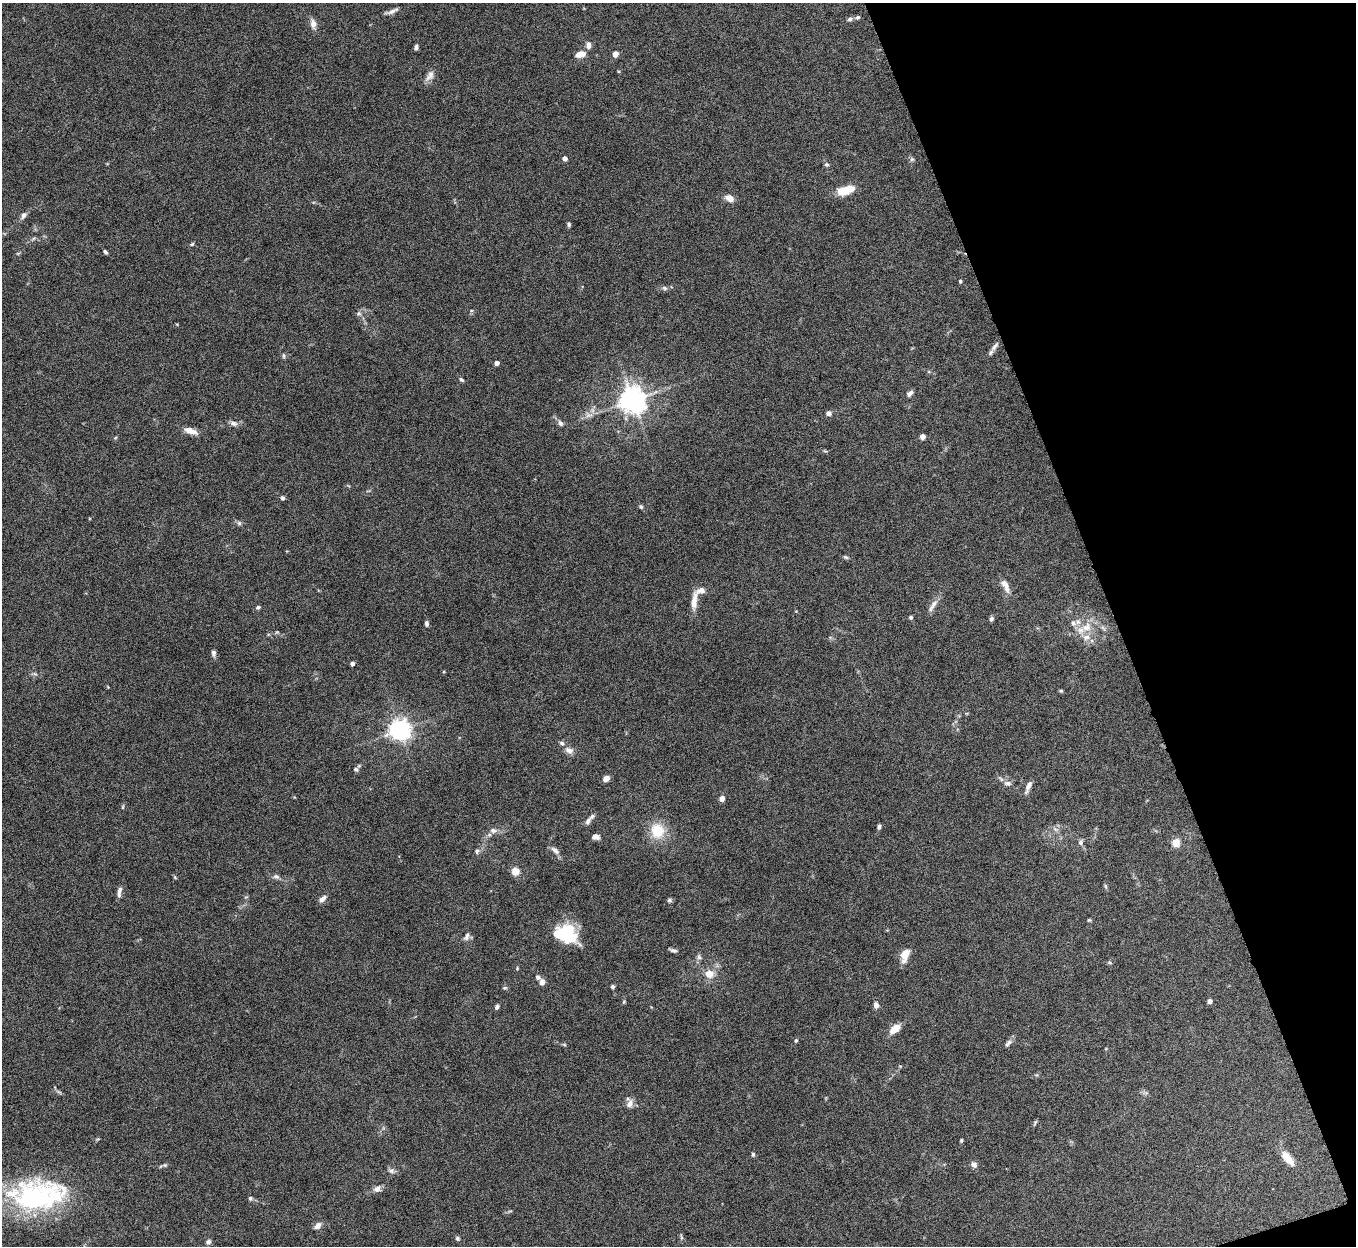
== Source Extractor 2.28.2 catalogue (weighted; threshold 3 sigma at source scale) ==
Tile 12 of 4 x 4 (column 4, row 3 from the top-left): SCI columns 4063-5416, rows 1394-2637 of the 5420 x 5404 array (HDU 1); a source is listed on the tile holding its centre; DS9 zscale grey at full resolution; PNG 1358 x 1248 px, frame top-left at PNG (2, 3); no overlay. Shown black and unused: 18% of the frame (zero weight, under 8 of 16 exposures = <1% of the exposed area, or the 3 px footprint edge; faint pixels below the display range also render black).
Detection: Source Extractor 2.28.2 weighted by HDU 2 'WHT'; one run over the whole footprint, this tile lists its part. Background 0.167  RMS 0.005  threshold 0.0204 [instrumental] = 3 sigma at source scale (4.09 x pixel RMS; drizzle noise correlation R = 1.36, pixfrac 0.8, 0.05/0.05 arcsec/px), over >= 5 px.
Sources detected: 112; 1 inside a brighter object's white glare — not listed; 7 inside a brighter listed object's ellipse — not listed separately; the other 104 listed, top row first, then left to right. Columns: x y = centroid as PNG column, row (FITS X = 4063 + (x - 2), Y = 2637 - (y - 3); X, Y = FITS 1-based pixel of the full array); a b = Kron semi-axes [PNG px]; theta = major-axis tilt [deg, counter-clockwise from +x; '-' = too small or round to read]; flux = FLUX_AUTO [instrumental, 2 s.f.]
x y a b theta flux
393 11 16 5 25 1.8
858 17 6 5 - 0.88
850 19 7 5 12 1.2
313 24 13 7 -79 2.6
588 45 8 6 -83 2.1
416 47 7 4 74 1.2
580 54 8 5 13 6
615 54 6 5 - 2.5
430 76 18 8 55 2.7
564 158 4 4 - 2.8
912 159 7 5 -43 0.88
826 164 6 6 - 0.86
845 190 16 7 17 14
729 198 11 7 -27 3.2
24 215 9 7 57 1.8
569 224 5 5 - 0.78
192 244 7 4 20 0.66
105 252 6 3 -52 0.76
960 281 4 3 - 0.79
665 288 8 5 -27 1
359 313 6 5 - 0.97
995 346 15 6 51 2.1
283 356 7 3 -82 0.65
496 363 4 4 - 2.5
461 379 5 4 - 0.9
910 393 8 5 41 1.4
632 400 8 7 - 550
829 413 6 5 - 1.8
588 415 12 5 8 2.2
233 423 11 7 -12 1.8
560 423 9 6 -58 1.4
191 431 18 7 -18 3.9
922 437 5 5 - 2.1
282 498 6 5 - 0.83
641 507 6 5 - 0.73
239 523 6 6 - 0.93
845 557 7 4 -27 0.74
1005 585 18 7 -64 3.5
694 601 27 7 83 4.8
934 604 15 7 58 3
258 607 6 5 - 0.84
911 617 4 4 - 0.89
991 619 6 5 - 0.98
427 623 7 5 -83 1
1086 627 17 12 22 7.2
214 653 8 5 -85 1.4
352 663 4 4 - 1.7
1061 691 5 4 - 0.57
400 730 7 7 - 300
569 750 12 8 -18 2.4
356 769 6 5 - 0.95
606 778 6 5 - 3.1
1008 783 10 7 -5 1.8
1028 787 16 5 66 2.4
722 798 5 5 - 2.3
123 807 6 3 71 0.46
588 821 11 6 56 1.6
879 826 5 4 - 1.2
493 830 8 7 - 1.7
657 831 17 16 - 12
595 837 7 5 -11 2.7
1081 842 7 6 - 1.3
1176 843 5 5 - 14
555 850 14 6 -40 2.1
477 851 6 5 - 0.91
515 871 5 4 - 16
276 876 8 6 -20 1.4
1105 886 6 4 -71 0.65
119 892 14 5 81 2
322 899 10 6 42 2
669 900 6 5 - 0.84
1089 920 4 4 - 0.55
467 936 12 6 68 1.6
571 936 19 16 -79 14
673 950 11 4 -15 1.1
905 955 15 8 73 5.7
699 957 8 6 -73 1.1
517 968 4 4 - 0.44
709 974 12 11 - 4.9
537 977 6 5 - 1.2
542 982 7 6 - 2.5
612 987 4 4 - 0.94
505 988 6 5 - 0.67
1210 1001 4 4 - 2.1
876 1005 8 6 -81 1.7
497 1007 6 5 - 1.2
895 1029 12 7 38 5.8
796 1040 5 4 - 0.59
1008 1043 12 5 44 1.5
630 1104 12 8 67 2.7
1035 1122 8 4 66 0.66
961 1140 4 3 - 0.61
753 1154 6 4 76 0.74
1288 1158 21 8 -52 6.1
165 1165 5 5 - 0.6
974 1165 9 6 -50 1.6
391 1171 7 6 - 1.3
377 1189 9 7 30 2.4
38 1196 65 35 5 73
250 1198 6 5 - 0.9
318 1226 8 6 43 2.5
681 1237 9 3 -77 0.72
457 1238 6 5 - 0.81
208 1242 6 6 - 1.5